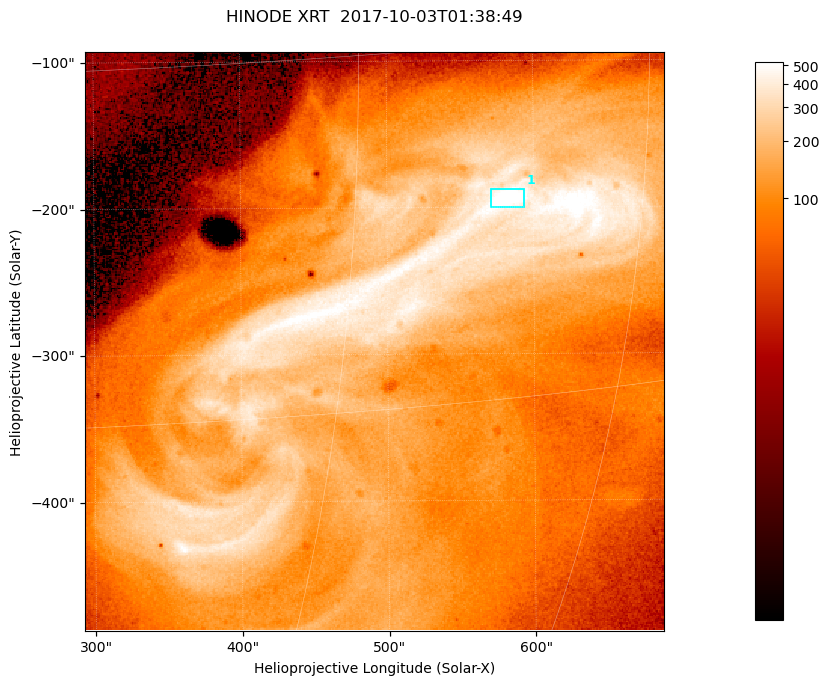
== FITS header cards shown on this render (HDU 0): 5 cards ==
TELESCOP= 'HINODE  '           /
INSTRUME= 'XRT     '           /
DATE_OBS= '2017-10-03T01:38:49.900' /
CTYPE1  = 'Solar-X '           /
CTYPE2  = 'Solar-Y '           /

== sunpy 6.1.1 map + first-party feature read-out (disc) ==
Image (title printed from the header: HINODE XRT  2017-10-03T01:38:49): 384 x 384 px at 1.03 arcsec/px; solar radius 958 arcsec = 932 px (partial field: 5.4% of the solar disc is inside the frame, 100% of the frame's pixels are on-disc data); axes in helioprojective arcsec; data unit not stated in the header (colour bar unlabelled)
Orientation: roll -0.357 deg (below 1 deg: not rotated)
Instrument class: DISC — disc imager (sunpy class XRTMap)
Bright regions (active regions / flare kernels): reference = the on-disc median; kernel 3 px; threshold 5 sigma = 420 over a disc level ~111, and >= 1.15x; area >= 147 px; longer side >= 5 px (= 5.1 arcsec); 1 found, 1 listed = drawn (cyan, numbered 1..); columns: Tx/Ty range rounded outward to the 5 arcsec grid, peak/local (2 s.f.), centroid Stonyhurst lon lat
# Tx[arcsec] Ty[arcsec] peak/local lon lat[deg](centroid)
1 570..595 -200..-185 6 +38 -6